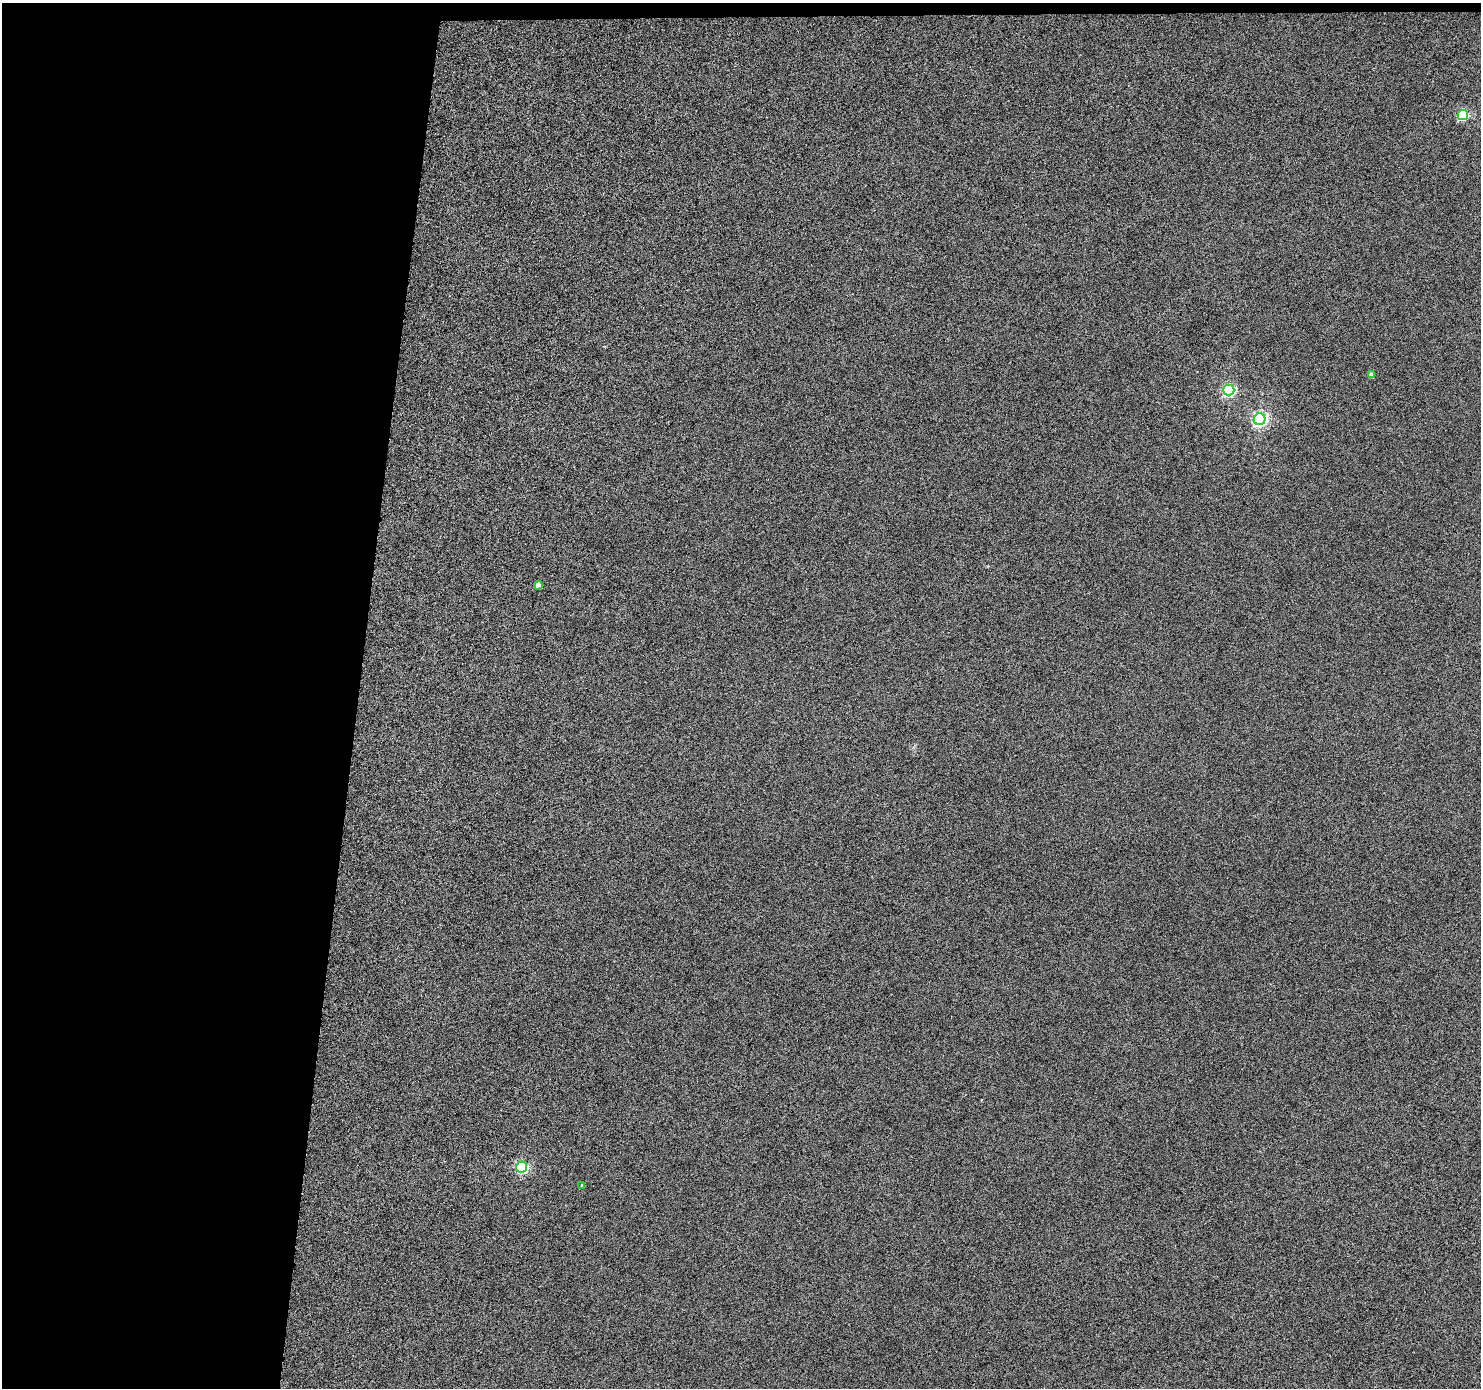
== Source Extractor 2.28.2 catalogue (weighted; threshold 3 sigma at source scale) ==
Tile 1 of 3 x 3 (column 1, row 1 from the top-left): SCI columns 1-1479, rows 2871-4256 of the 4438 x 4453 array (HDU 1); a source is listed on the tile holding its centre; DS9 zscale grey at full resolution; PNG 1483 x 1390 px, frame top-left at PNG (2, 3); each listed source drawn as its Kron ellipse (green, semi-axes under 4 px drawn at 4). Shown black and unused: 25% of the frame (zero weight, under 4 of 8 exposures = <1% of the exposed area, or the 3 px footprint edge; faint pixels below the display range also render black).
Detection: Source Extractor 2.28.2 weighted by HDU 2 'WHT'; one run over the whole footprint, this tile lists its part. Background 7.24e-04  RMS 0.0037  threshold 0.0153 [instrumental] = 3 sigma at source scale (4.09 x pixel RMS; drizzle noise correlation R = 1.36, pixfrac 0.8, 0.05/0.05 arcsec/px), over >= 5 px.
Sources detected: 7; all 7 listed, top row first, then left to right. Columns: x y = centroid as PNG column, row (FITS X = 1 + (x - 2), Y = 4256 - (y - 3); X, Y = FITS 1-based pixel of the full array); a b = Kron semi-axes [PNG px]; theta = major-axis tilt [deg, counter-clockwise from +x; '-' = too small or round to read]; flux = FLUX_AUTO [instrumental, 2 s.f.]
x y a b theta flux
1463 115 5 5 - 30
1371 374 4 4 - 1.8
1229 390 5 5 - 55
1260 419 6 6 - 86
538 585 4 4 - 2.9
522 1167 5 5 - 48
582 1185 4 3 - 0.34